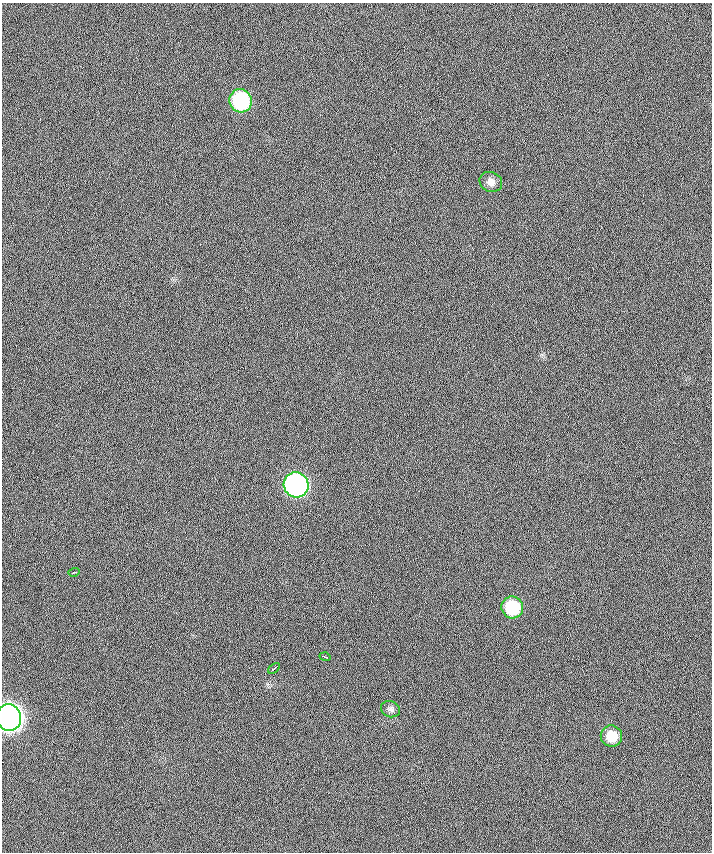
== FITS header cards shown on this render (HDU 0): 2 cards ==
NAXIS1  =                  710 /
NAXIS2  =                  850 /

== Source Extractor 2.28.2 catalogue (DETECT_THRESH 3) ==
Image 710 x 850 px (HDU 0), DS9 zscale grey, 1 PNG px = 1 image px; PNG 714 x 854 px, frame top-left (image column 1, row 850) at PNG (2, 3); each listed source drawn as its Kron ellipse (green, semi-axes under 4 px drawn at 4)
Background 0.188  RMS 16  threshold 48.1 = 3 sigma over >= 5 px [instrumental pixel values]
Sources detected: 10; all 10 listed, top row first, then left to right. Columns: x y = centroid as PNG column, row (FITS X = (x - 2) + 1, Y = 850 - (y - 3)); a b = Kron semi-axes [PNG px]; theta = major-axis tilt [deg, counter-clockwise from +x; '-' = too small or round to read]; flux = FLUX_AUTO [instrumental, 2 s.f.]
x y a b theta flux
241 101 12 11 - 98000
491 182 11 10 - 6800
296 485 13 12 - 310000
74 572 6 3 15 2100
512 607 11 10 - 48000
325 657 5 2 - 1800
274 668 7 2 37 3300
390 709 10 8 -19 3700
9 717 13 12 - 950000
611 736 11 10 - 21000
At the frame edge (FLAGS 8, measured only in part): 1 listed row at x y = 9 717